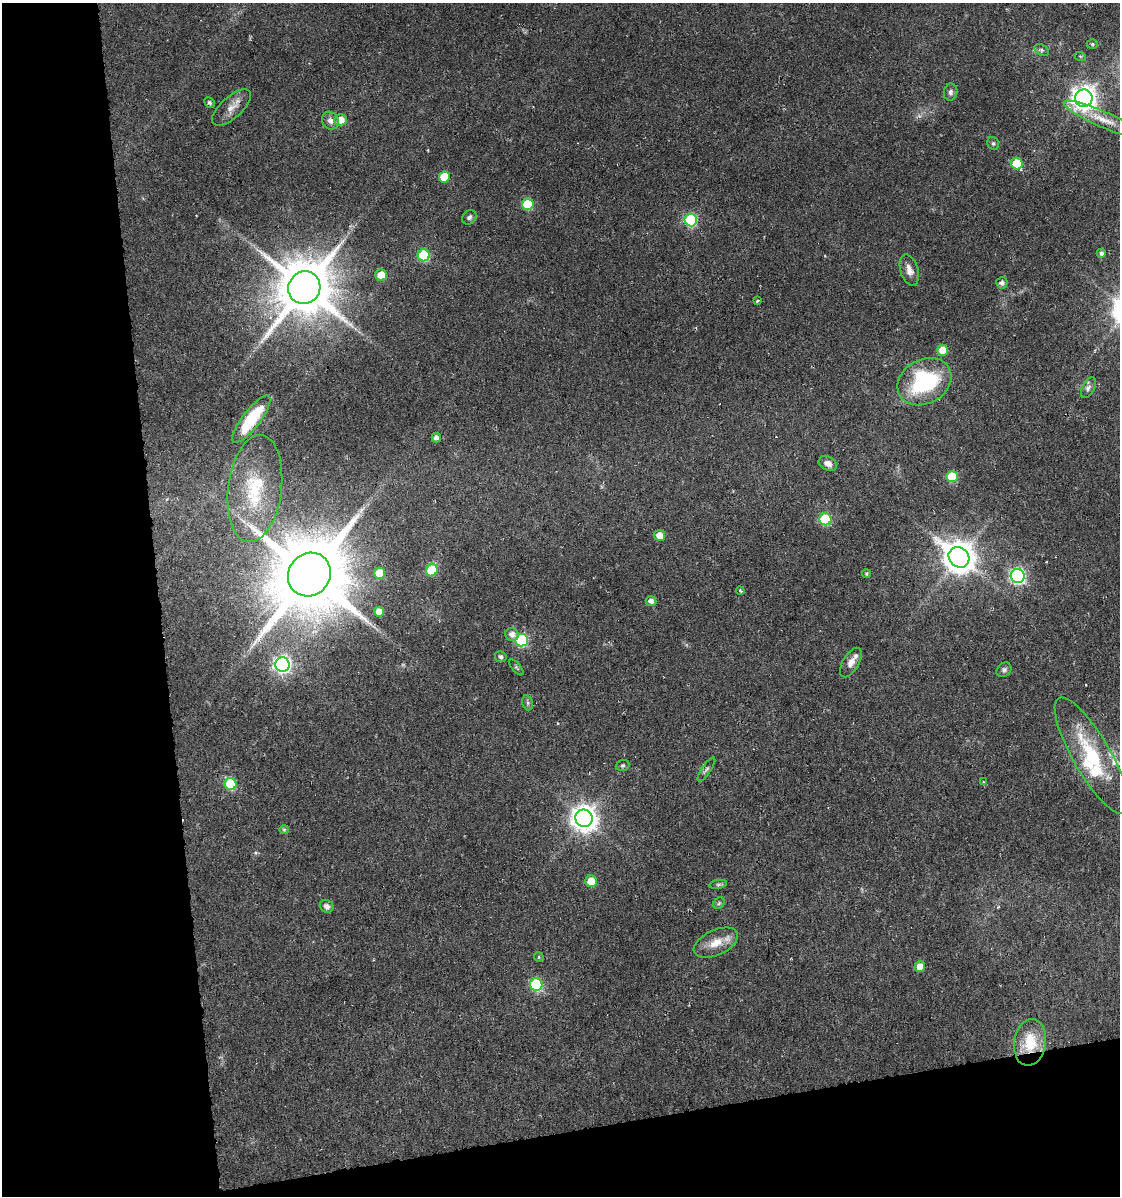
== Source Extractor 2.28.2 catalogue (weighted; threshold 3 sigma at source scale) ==
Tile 3 of 2 x 2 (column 1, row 2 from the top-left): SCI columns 18-1135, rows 1-1194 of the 2283 x 2387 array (HDU 1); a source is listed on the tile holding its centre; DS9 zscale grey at full resolution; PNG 1122 x 1198 px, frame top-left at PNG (2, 3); each listed source drawn as its Kron ellipse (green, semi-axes under 4 px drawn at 4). Shown black and unused: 20% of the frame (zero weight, under 3 of 6 exposures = <1% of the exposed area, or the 3 px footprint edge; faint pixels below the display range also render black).
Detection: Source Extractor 2.28.2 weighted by HDU 2 'WHT'; one run over the whole footprint, this tile lists its part. Background 0.0797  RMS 0.0069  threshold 0.0281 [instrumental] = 3 sigma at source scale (4.09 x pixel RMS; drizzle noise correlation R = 1.36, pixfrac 0.8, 0.0396/0.0396 arcsec/px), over >= 5 px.
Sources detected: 70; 4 inside a brighter listed object's ellipse — not listed separately; the other 66 listed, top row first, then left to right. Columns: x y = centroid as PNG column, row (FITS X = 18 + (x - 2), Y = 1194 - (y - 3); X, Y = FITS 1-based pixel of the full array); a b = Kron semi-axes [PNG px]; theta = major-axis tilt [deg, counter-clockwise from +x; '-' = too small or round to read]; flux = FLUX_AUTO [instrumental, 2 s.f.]
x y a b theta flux
1092 44 5 5 - 1.1
1042 50 8 5 -27 1.6
1080 56 6 3 -18 0.73
951 92 8 7 - 2.2
1084 98 9 8 - 550
209 103 6 4 -45 1.2
231 108 24 10 42 7.1
1103 119 42 8 -23 12
341 120 6 5 - 7.5
330 121 9 8 - 3.2
993 143 7 5 -59 1.3
1017 163 6 5 - 20
444 177 5 5 - 20
528 204 6 5 - 33
469 217 8 6 40 1.9
691 220 6 6 - 74
1101 253 4 4 - 2
424 255 6 6 - 50
909 270 16 9 -73 5.3
381 275 6 5 - 9.5
1002 283 5 5 - 2.6
304 288 16 15 - 4100
757 301 4 3 - 1.1
943 350 5 5 - 12
924 382 28 22 30 69
1088 388 11 6 63 2.4
251 419 29 9 52 32
436 437 5 4 - 2.8
828 464 9 7 -28 3.8
952 476 5 5 - 26
255 489 54 26 83 47
825 519 6 6 - 48
659 535 5 5 - 7
959 557 11 9 -43 1100
432 570 6 6 - 23
380 573 5 5 - 20
309 574 22 20 50 7000
866 574 4 4 - 0.93
1018 576 7 7 - 140
740 591 4 3 - 1.1
651 601 5 5 - 3.2
379 612 5 5 - 6.6
512 634 7 6 - 4.2
522 640 6 6 - 64
501 657 6 5 - 1.6
851 662 16 8 59 4.7
282 664 7 7 - 220
516 667 10 4 -49 1.1
1004 670 8 6 42 1.8
528 703 7 5 -73 1.4
1092 756 66 19 -60 47
622 765 7 5 18 1.2
706 769 14 4 55 1.9
983 782 4 2 - 0.52
231 784 6 6 - 37
584 818 9 8 - 680
284 830 5 4 - 0.78
591 881 6 5 - 12
718 884 9 4 9 1.4
719 903 6 5 - 1.1
327 906 7 6 - 3.3
716 943 24 12 25 11
539 957 5 4 - 0.91
920 966 5 5 - 6.4
536 984 6 6 - 69
1030 1042 23 16 81 22
Overlapping masked pixels (flux is a lower limit): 1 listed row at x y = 1030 1042